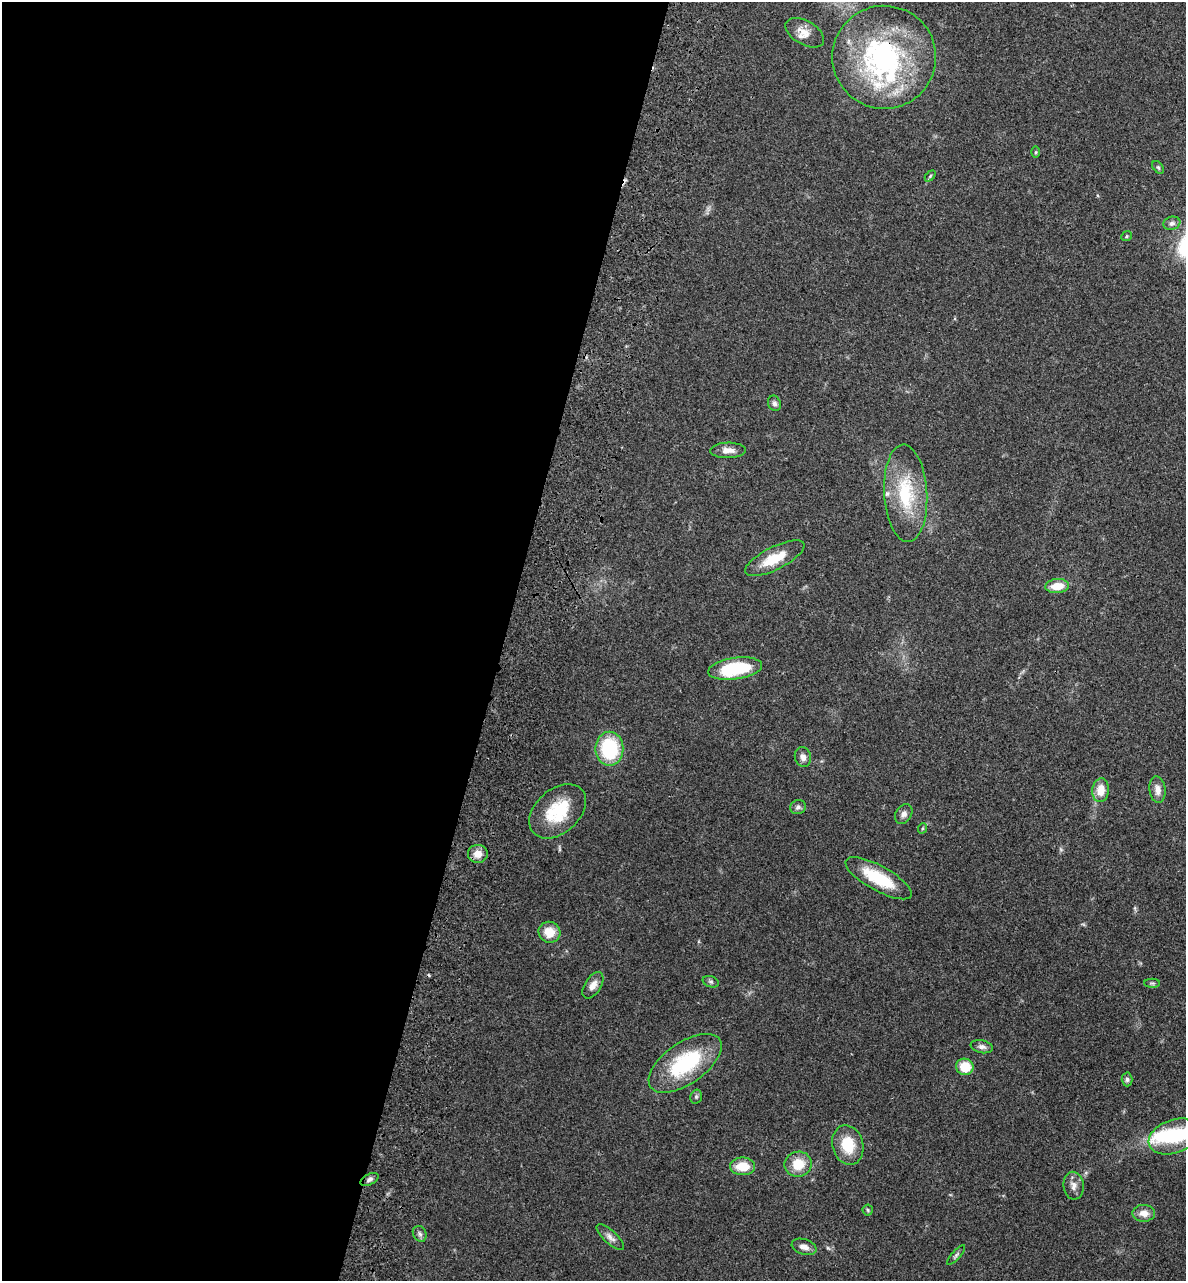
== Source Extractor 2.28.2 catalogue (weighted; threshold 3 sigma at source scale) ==
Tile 5 of 4 x 4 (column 1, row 2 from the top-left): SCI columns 322-1505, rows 2749-4027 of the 5496 x 5492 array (HDU 1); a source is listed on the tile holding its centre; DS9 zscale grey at full resolution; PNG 1188 x 1283 px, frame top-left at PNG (2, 2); each listed source drawn as its Kron ellipse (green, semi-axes under 4 px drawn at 4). Shown black and unused: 42% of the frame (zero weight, under 3 of 4 exposures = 13% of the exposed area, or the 3 px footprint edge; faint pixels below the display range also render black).
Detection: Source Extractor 2.28.2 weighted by HDU 2 'WHT'; one run over the whole footprint, this tile lists its part. Background 0.0647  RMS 0.0058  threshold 0.0259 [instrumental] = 3 sigma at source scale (4.5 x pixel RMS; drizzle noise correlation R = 1.50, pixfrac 1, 0.05/0.05 arcsec/px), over >= 5 px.
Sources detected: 49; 1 inside a brighter object's white glare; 1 cosmic-ray / hot-pixel residue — neither listed nor drawn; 3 inside a brighter listed object's ellipse — not listed separately; the other 44 listed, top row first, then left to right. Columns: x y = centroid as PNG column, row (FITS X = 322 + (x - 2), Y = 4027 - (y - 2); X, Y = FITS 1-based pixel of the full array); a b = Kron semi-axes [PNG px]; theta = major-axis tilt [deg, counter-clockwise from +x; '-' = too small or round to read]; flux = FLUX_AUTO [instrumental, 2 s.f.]
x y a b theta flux
805 33 21 12 -30 6.5
884 57 52 51 - 110
1036 152 5 4 - 0.67
1158 167 7 4 -53 0.93
930 176 6 4 46 0.71
1172 223 9 6 16 1.9
1126 236 6 4 38 0.69
774 403 8 6 -70 1.8
728 450 18 7 2 4.4
906 493 49 21 -87 34
775 558 33 11 27 15
1057 586 12 7 5 8.9
735 669 27 10 8 33
609 749 17 14 -90 38
803 757 10 8 -77 3
1101 790 12 8 84 8.2
1157 790 13 8 -84 4.1
798 807 8 7 - 1.7
558 811 32 22 42 26
904 814 10 8 56 2.7
923 828 5 3 - 0.59
478 854 10 9 - 5.1
879 878 37 12 -29 22
549 932 11 10 - 8.5
711 982 8 5 -18 1.3
1152 983 8 4 0 0.92
593 985 15 8 58 4.2
982 1047 11 6 -13 2.1
685 1063 42 20 35 46
965 1067 9 8 - 12
1127 1079 7 5 -88 1.3
696 1097 7 5 75 1.1
1174 1136 26 16 21 31
848 1145 20 15 -75 15
798 1164 13 12 - 11
742 1166 12 9 -1 12
369 1179 10 5 29 1.8
1074 1186 14 10 -85 3.6
868 1210 5 5 - 0.8
1144 1213 11 8 -2 4.6
420 1234 8 6 -63 1.7
610 1237 18 6 -43 3
804 1247 13 7 -19 3.6
956 1255 12 4 48 1.3
Overlapping masked pixels (flux is a lower limit): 1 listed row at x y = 884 57